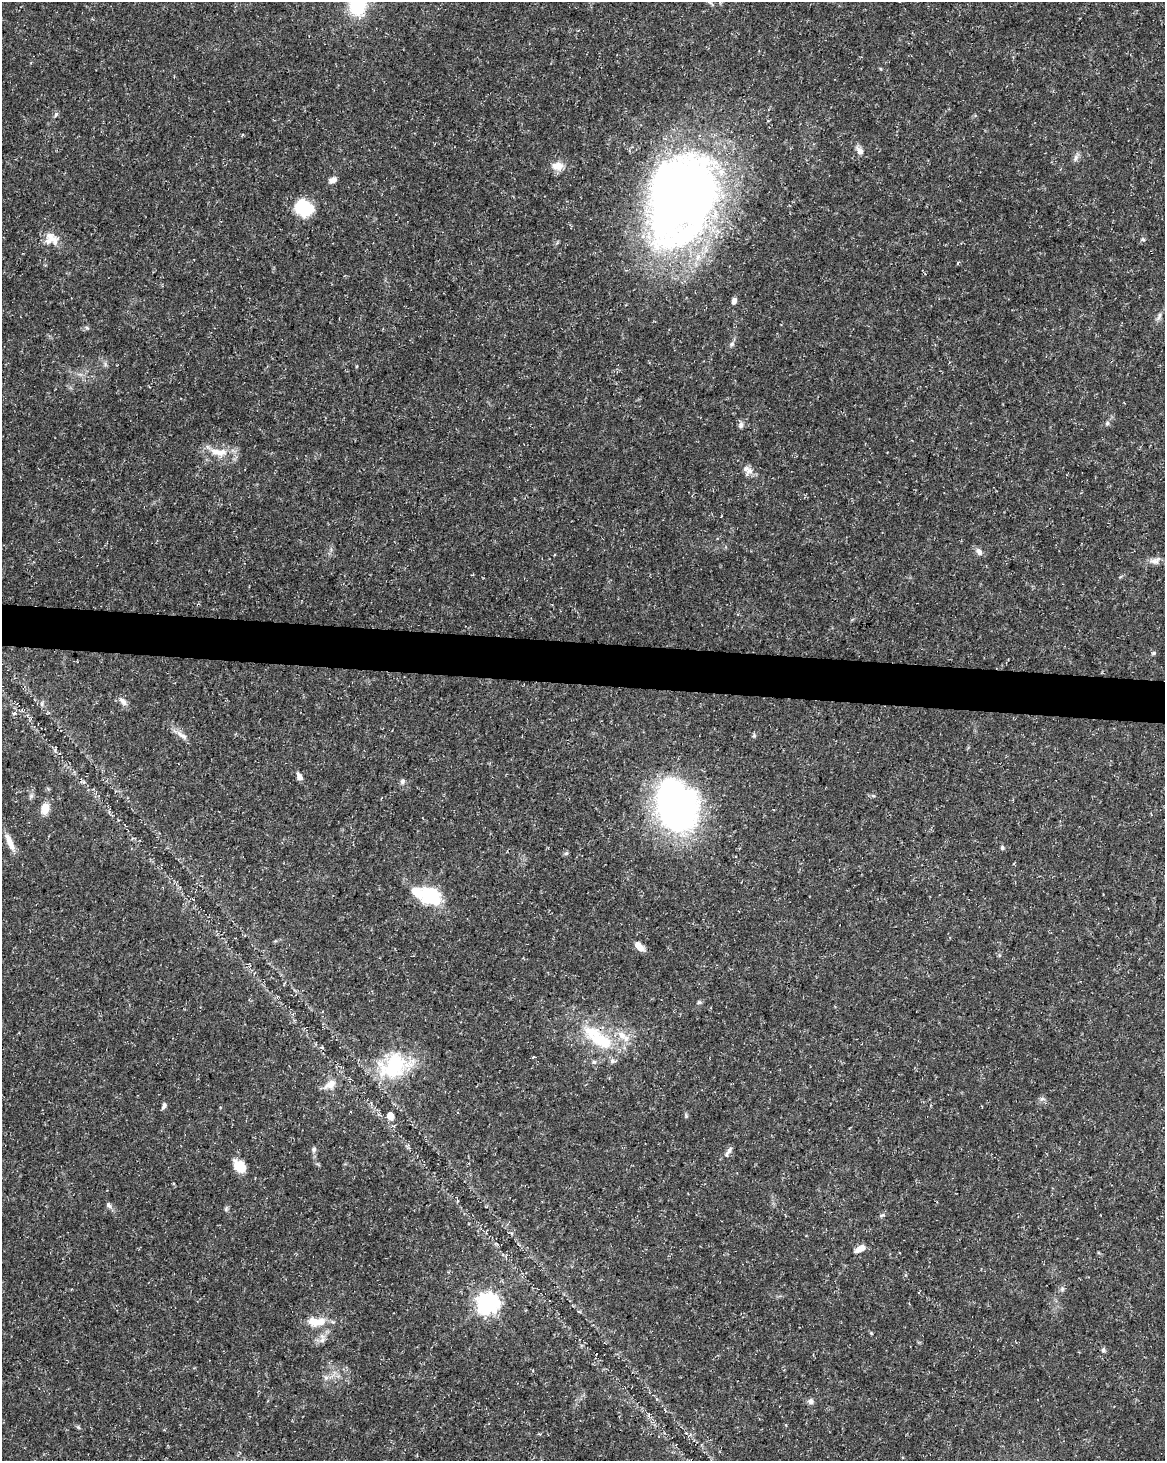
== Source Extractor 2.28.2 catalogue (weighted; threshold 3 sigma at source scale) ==
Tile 6 of 4 x 3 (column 2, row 2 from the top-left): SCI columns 1165-2327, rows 1684-3142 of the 4663 x 4883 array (HDU 1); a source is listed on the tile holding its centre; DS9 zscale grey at full resolution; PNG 1167 x 1463 px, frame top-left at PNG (2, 2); no overlay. Shown black and unused: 3% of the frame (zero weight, under 3 of 5 exposures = <1% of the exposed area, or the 3 px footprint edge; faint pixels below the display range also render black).
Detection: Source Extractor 2.28.2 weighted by HDU 2 'WHT'; one run over the whole footprint, this tile lists its part. Background 0.031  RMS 0.0025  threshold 0.0113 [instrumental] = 3 sigma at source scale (4.5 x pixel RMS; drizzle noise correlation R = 1.50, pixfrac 1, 0.0396/0.0396 arcsec/px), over >= 5 px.
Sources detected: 70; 4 inside a brighter object's white glare — not listed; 6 inside a brighter listed object's ellipse — not listed separately; the other 60 listed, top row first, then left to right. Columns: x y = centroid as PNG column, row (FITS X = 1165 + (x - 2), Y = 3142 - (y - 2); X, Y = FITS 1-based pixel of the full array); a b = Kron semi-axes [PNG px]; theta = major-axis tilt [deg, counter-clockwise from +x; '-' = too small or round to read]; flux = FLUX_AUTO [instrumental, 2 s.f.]
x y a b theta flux
710 2 9 3 -45 0.56
358 5 29 23 78 12
881 69 5 3 - 0.23
56 114 7 4 60 0.48
860 151 11 7 -56 1.5
1076 158 11 5 73 0.88
558 166 16 11 3 2.8
333 180 8 6 34 1.7
684 197 94 56 68 210
304 208 21 17 -28 9.7
50 236 16 11 -57 2.7
958 263 5 3 - 0.25
734 301 7 5 80 1.1
1159 316 13 5 71 0.87
87 328 6 4 -43 0.37
732 344 7 6 - 0.57
1107 423 5 5 - 0.5
741 425 8 6 90 0.85
218 452 29 12 -10 4.9
746 469 10 8 27 1.3
979 552 10 7 -63 1.1
1155 561 15 8 5 1.6
1153 653 6 4 27 0.41
123 701 10 7 -44 1.2
42 704 8 4 -90 0.5
182 735 19 6 -33 1.6
299 777 9 6 -63 1.2
402 781 7 6 - 0.66
31 796 7 6 - 0.6
45 808 13 9 80 3
678 811 50 33 -72 110
10 842 24 7 -67 2.7
1002 848 5 5 - 0.52
566 853 6 4 1 0.38
430 896 21 15 -27 17
639 946 12 6 -45 2.6
699 1002 6 5 - 0.4
602 1041 40 19 -27 13
534 1057 3 3 - 0.87
594 1062 6 5 - 0.5
393 1066 41 30 30 18
330 1085 20 10 30 2.5
1042 1099 7 5 28 0.59
164 1106 8 5 65 0.65
390 1116 7 6 - 2.3
686 1116 8 3 -85 0.36
314 1150 8 6 83 0.73
729 1150 12 5 64 0.91
239 1166 13 9 -39 6
108 1205 9 6 -58 0.75
226 1209 8 5 64 0.48
860 1249 15 7 29 1.9
1062 1289 6 6 - 0.57
488 1303 7 7 - 150
316 1322 25 13 -10 5
322 1340 8 6 44 1
1103 1350 5 5 - 0.49
326 1378 7 5 -45 0.61
811 1401 7 7 - 0.89
78 1427 7 4 -34 0.36
Isophote crosses this tile's border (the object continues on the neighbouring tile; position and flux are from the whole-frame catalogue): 3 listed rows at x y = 710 2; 358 5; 684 197
Unlisted compact peaks at least as high as the median listed source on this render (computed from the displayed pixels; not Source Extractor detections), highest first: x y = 871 1333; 883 1215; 754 736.